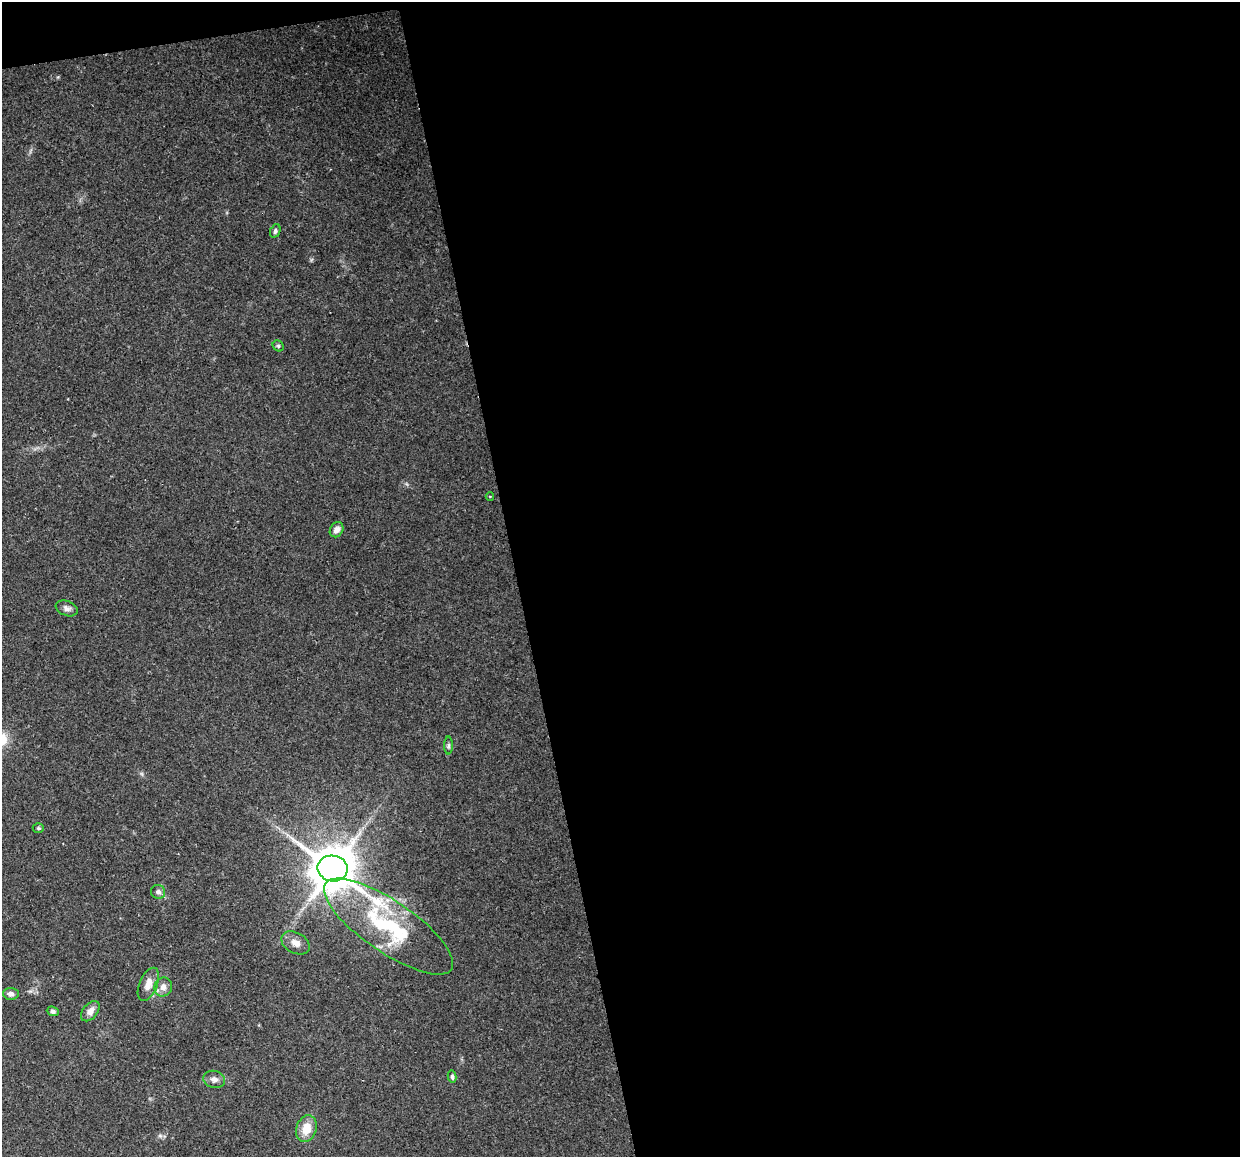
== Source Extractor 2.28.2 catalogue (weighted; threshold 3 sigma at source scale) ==
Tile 4 of 4 x 4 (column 4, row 1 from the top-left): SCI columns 3713-4950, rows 3546-4700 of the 4950 x 4733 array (HDU 1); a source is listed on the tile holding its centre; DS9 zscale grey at full resolution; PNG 1242 x 1159 px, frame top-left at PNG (2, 2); each listed source drawn as its Kron ellipse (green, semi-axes under 4 px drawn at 4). Shown black and unused: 59% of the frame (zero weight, under 2 of 3 exposures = <1% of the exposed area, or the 3 px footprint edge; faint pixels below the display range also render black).
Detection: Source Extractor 2.28.2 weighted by HDU 2 'WHT'; one run over the whole footprint, this tile lists its part. Background 0.15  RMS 0.0064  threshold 0.0286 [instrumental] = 3 sigma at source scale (4.5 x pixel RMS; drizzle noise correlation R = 1.50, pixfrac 1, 0.0396/0.0396 arcsec/px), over >= 5 px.
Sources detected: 19; all 19 listed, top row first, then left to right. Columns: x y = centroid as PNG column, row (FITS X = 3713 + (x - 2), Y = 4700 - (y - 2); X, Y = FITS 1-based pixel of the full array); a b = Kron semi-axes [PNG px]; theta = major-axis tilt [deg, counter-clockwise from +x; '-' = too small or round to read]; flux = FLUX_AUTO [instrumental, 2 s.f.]
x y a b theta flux
275 231 7 5 66 1.4
278 346 6 5 - 0.92
490 497 4 3 - 0.54
337 530 8 6 58 3.6
67 608 11 7 -21 2.5
449 746 9 4 90 1.3
38 828 5 4 - 0.92
333 868 15 13 -10 2600
158 892 7 7 - 2.3
389 927 76 25 -34 69
295 943 15 10 -29 5.1
148 984 17 9 68 6.1
163 987 9 8 - 3.9
11 994 8 6 -3 2.9
53 1011 6 4 -23 1.8
90 1011 12 7 51 4.3
452 1077 6 4 -79 1.3
214 1079 11 8 -14 3
306 1129 13 10 72 9.6